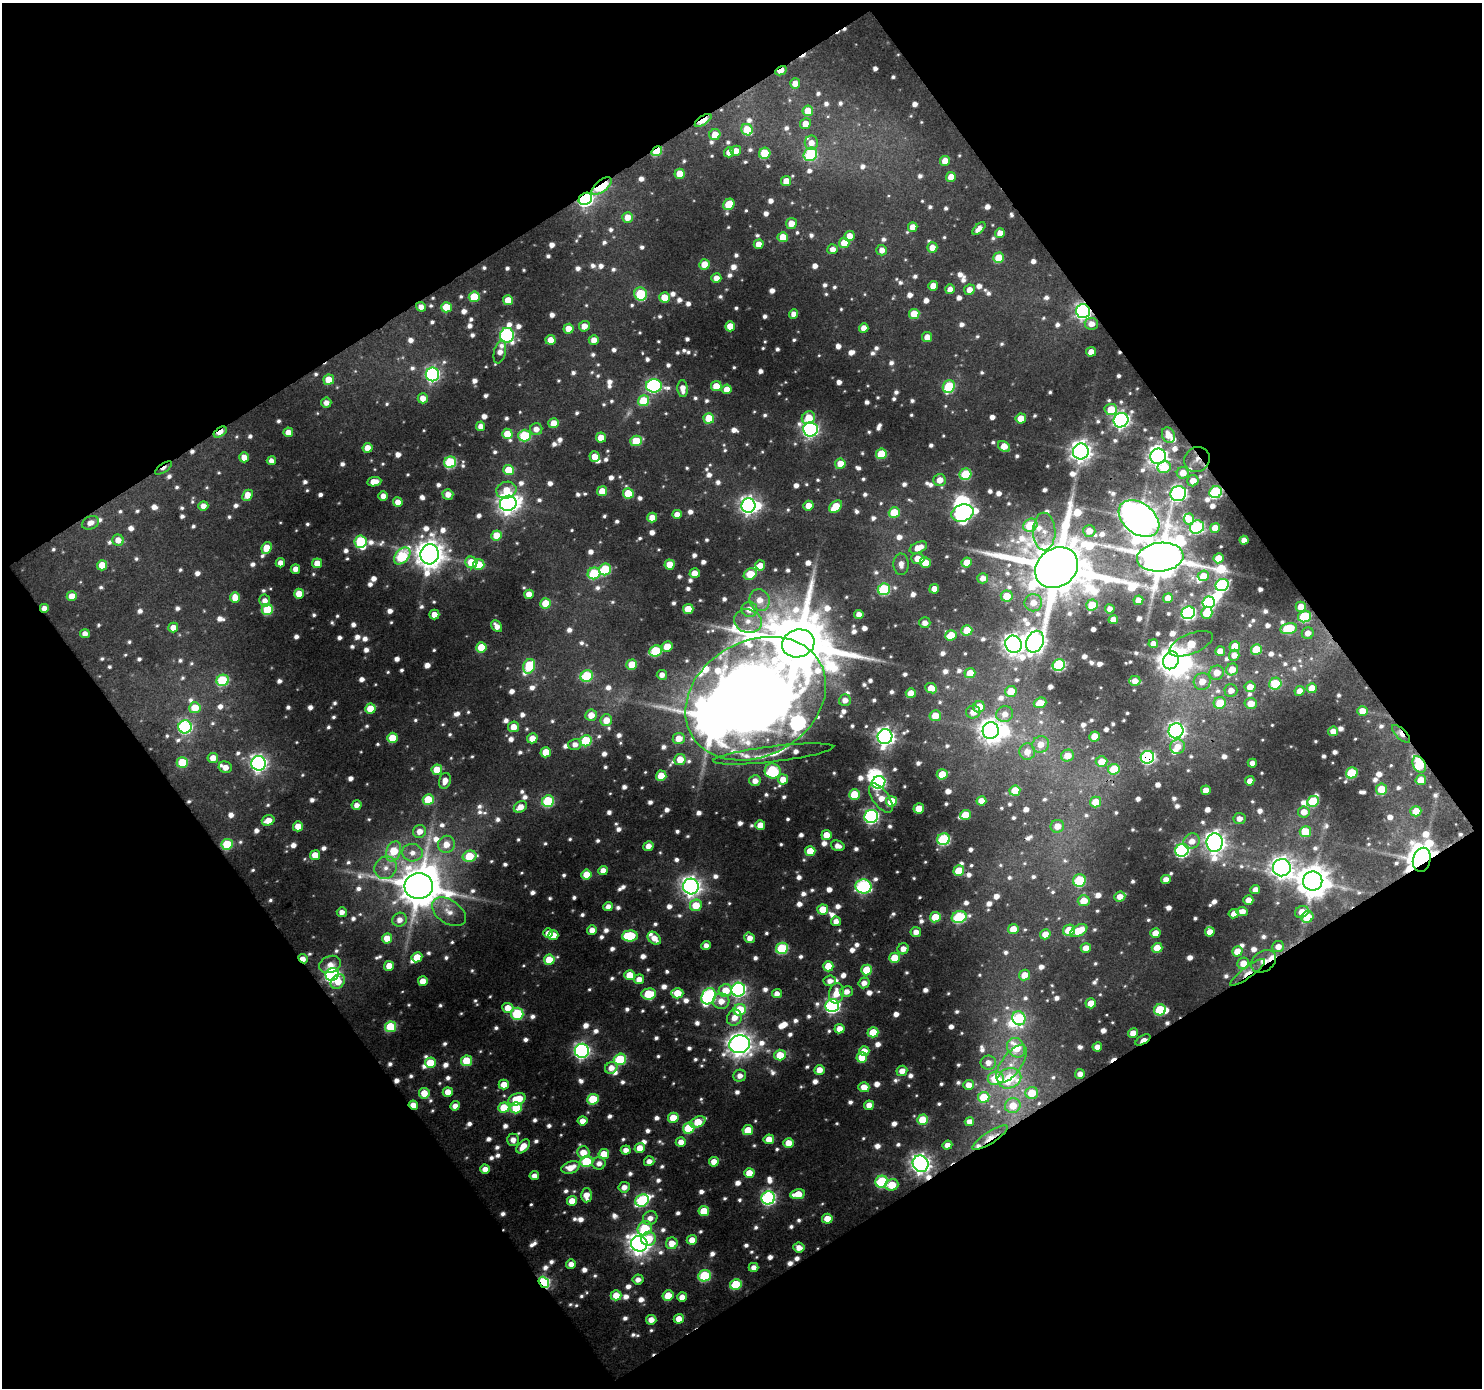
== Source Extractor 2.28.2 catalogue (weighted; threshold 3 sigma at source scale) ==
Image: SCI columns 1-1480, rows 43-1428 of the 1482 x 1465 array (HDU 1 of 3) = the unmasked area's bounding box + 8 px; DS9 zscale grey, full resolution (1 PNG px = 1 image px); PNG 1484 x 1390 px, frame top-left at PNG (2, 3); each listed source drawn as its Kron ellipse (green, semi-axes under 4 px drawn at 4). Shown black and unused: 49% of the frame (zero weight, under 3 of 4 exposures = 1% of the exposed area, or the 3 px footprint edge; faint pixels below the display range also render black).
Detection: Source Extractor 2.28.2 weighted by HDU 2 'WHT'. Background 0.063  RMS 0.0099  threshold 0.0445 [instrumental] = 3 sigma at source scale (4.5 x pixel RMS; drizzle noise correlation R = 1.50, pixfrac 1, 0.0396/0.0396 arcsec/px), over >= 5 px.
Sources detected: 1419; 12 too faint to see at this stretch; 11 inside a brighter object's white glare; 9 cosmic-ray / hot-pixel residue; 2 long thin detections or spike segments (spike, bleed or trail) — neither listed nor drawn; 31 inside a brighter listed object's ellipse — not listed separately; of the other 1354, all 500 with FLUX_AUTO >= 8.32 (the completeness limit of this list) listed and drawn (854 fainter detections not listed), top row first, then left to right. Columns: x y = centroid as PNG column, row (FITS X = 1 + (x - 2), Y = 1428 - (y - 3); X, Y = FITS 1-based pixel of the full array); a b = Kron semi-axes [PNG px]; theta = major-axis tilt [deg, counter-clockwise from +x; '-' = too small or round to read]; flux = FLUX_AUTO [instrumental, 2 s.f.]
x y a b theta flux
781 71 6 3 27 18
795 83 5 5 - 12
808 111 5 5 - 25
703 120 9 4 34 54
805 124 5 5 - 14
747 130 6 5 - 40
715 135 6 5 - 17
811 143 7 6 - 11
657 151 6 4 34 56
736 151 5 5 - 12
729 152 5 5 - 10
765 153 6 5 - 47
810 154 7 6 - 90
945 161 5 5 - 16
680 174 5 5 - 24
951 177 5 5 - 15
786 181 5 5 - 15
602 186 12 5 38 95
585 199 7 6 - 350
729 204 6 5 - 34
628 217 5 5 - 16
791 223 5 5 - 15
913 227 5 4 - 11
979 229 8 4 43 9.1
1000 233 5 5 - 12
849 236 5 5 - 14
783 237 5 5 - 18
844 243 5 5 - 24
759 244 5 4 - 13
932 247 5 5 - 11
833 249 5 5 - 9.3
882 250 5 5 - 9.4
999 258 5 5 - 36
704 264 5 5 - 22
716 278 5 4 - 11
933 286 5 5 - 12
950 289 5 5 - 9.5
969 290 5 5 - 11
641 294 7 6 - 73
474 297 5 5 - 46
664 297 5 5 - 24
508 300 5 5 - 23
421 307 5 4 - 9.2
446 307 5 5 - 31
1083 311 7 7 - 360
794 314 4 4 - 8.7
914 314 5 5 - 29
1091 324 7 6 - 10
584 326 5 5 - 11
730 326 5 5 - 23
864 328 5 4 - 10
568 329 5 5 - 16
507 335 7 7 - 240
927 337 5 5 - 11
551 340 5 5 - 17
594 340 5 5 - 11
500 352 12 6 76 10
1091 352 5 4 - 13
432 374 7 6 - 260
329 380 5 5 - 23
654 386 8 6 -1 230
716 386 5 5 - 22
949 387 7 5 56 78
683 389 8 5 -85 11
727 389 5 5 - 14
423 398 5 5 - 11
643 401 5 5 - 50
326 403 5 5 - 8.6
1111 410 6 5 - 29
709 418 5 5 - 32
808 418 7 6 - 26
1021 418 5 5 - 19
1121 420 8 7 - 470
554 423 5 5 - 17
481 426 5 4 - 8.8
536 429 6 6 - 9.5
810 429 7 7 - 400
220 432 7 4 34 27
288 432 5 4 - 12
507 434 5 5 - 25
1168 435 8 6 -66 15
525 436 6 6 - 86
601 437 5 5 - 18
636 441 6 5 - 42
1004 447 6 5 - 18
367 448 5 5 - 19
1081 451 8 8 - 870
881 454 5 5 - 42
1158 456 8 7 - 610
244 457 5 5 - 13
594 457 5 5 - 14
1197 459 13 12 - 9
271 461 4 4 - 8.5
450 462 6 5 - 110
840 464 5 5 - 19
1164 467 7 6 - 33
164 468 10 3 37 8.4
509 470 5 5 - 33
1183 473 6 5 - 14
966 474 6 5 - 72
940 480 6 6 - 12
1193 481 5 5 - 11
374 482 7 4 8 14
506 490 10 8 16 21
602 491 5 5 - 23
1216 492 6 6 - 130
628 493 5 5 - 40
448 494 5 5 - 11
1178 494 8 7 - 360
248 495 6 5 - 19
383 496 5 4 - 10
398 502 5 5 - 12
508 503 8 7 - 850
203 506 5 5 - 9.7
748 506 7 7 - 550
808 506 5 5 - 14
836 507 7 5 41 36
894 513 5 5 - 35
962 513 11 8 19 340
677 514 5 4 - 11
652 517 5 5 - 15
1139 519 23 15 -38 2700
1189 519 5 5 - 15
90 523 9 6 24 9.7
1030 525 7 6 - 44
1197 527 7 6 - 150
1215 528 5 5 - 17
1044 531 19 11 -89 16
1089 531 6 6 - 12
496 535 5 5 - 26
118 540 6 5 - 13
1244 540 4 4 - 8.7
361 542 6 6 - 80
267 548 6 5 - 23
918 548 9 5 23 17
430 554 10 9 - 1800
402 556 10 6 48 110
1160 557 23 14 6 5900
1218 558 5 5 - 21
918 559 6 5 - 14
471 562 6 5 - 27
280 563 4 4 - 9.4
317 563 5 5 - 17
925 563 6 5 - 20
967 563 5 5 - 22
670 564 5 5 - 20
901 564 11 7 -88 8.4
102 565 5 5 - 24
479 565 5 5 - 33
760 565 5 5 - 13
1057 568 23 19 39 13000
295 569 5 4 - 10
605 569 6 5 - 75
594 573 6 5 - 74
695 573 5 5 - 15
750 574 7 5 34 32
1203 576 5 5 - 17
983 578 5 5 - 8.9
1222 585 7 6 - 180
884 589 6 6 - 110
934 589 5 5 - 13
299 594 5 5 - 23
529 594 5 4 - 14
72 596 5 4 - 15
1007 596 6 5 - 22
235 597 5 5 - 18
1168 598 5 4 - 14
760 600 11 10 - 16
1138 600 5 4 - 11
265 601 6 5 - 8.6
1209 602 6 6 - 140
546 603 5 5 - 27
1033 603 9 8 - 15
1092 605 6 5 - 30
1301 607 5 5 - 15
44 608 4 4 - 9.5
267 609 5 5 - 61
688 609 5 5 - 31
749 609 8 7 - 14
1110 609 4 4 - 8.4
1188 613 7 6 - 220
1207 613 6 5 - 41
434 614 5 5 - 14
859 614 4 4 - 9.5
1305 617 7 5 15 85
1113 620 5 4 - 10
748 621 14 11 -17 15
925 623 5 5 - 8.3
497 626 6 4 -51 8.8
173 628 5 5 - 14
1288 628 8 5 12 55
967 630 5 5 - 31
1308 633 6 6 - 9.6
85 634 5 4 - 9.3
951 635 6 5 - 22
1035 642 11 8 66 680
798 643 16 13 17 12000
1013 644 9 8 - 910
1153 644 5 4 - 9.8
1191 644 23 10 22 40
1235 646 5 5 - 26
481 647 5 5 - 34
667 647 5 5 - 23
1256 649 5 5 - 31
656 651 6 5 - 77
1220 651 5 4 - 11
1234 655 5 5 - 9.9
1171 660 9 7 68 1300
632 665 5 5 - 30
1059 665 6 5 - 140
529 666 7 5 71 60
1232 669 6 5 - 16
970 673 5 5 - 20
1217 673 7 7 - 15
662 675 5 5 - 8.5
587 676 6 5 - 86
223 680 6 6 - 98
1135 681 5 5 - 9.6
1202 681 8 8 - 15
1275 684 6 5 - 41
1250 687 5 5 - 14
931 688 6 5 - 17
1312 688 5 5 - 20
1231 690 6 6 - 10
1011 691 6 5 - 26
1300 691 5 5 - 9.9
911 693 5 5 - 15
756 699 74 57 29 5800
845 700 6 6 - 8.8
1040 703 6 5 - 21
1220 703 6 6 - 33
1251 703 6 5 - 15
979 707 6 5 - 23
195 708 6 5 - 26
370 708 5 5 - 23
1362 711 5 5 - 12
973 712 7 6 - 12
1005 714 8 8 - 11
591 715 6 5 - 15
935 716 6 5 - 20
606 720 6 5 - 18
185 727 6 6 - 200
513 727 5 5 - 15
991 731 8 8 - 1000
1176 731 7 7 - 460
1333 731 5 4 - 12
1401 734 11 5 -44 9.6
1095 736 5 5 - 22
885 737 7 7 - 660
392 738 5 5 - 27
532 738 5 5 - 16
679 739 6 5 - 17
586 741 6 5 - 64
575 744 7 5 16 8.5
1041 744 8 8 - 15
1178 747 7 7 - 13
546 752 5 5 - 24
1027 752 8 8 - 13
773 754 60 8 7 17
1067 756 6 6 - 18
1147 757 7 6 - 220
213 758 5 5 - 14
680 759 6 5 - 19
182 762 5 5 - 45
1102 762 6 5 - 21
259 763 7 7 - 450
1252 763 4 4 - 8.3
1419 764 9 6 -60 96
225 767 7 5 -24 12
1114 769 6 5 - 39
437 770 5 5 - 26
773 771 8 7 - 99
1352 773 6 5 - 62
942 774 5 5 - 28
661 776 5 5 - 31
783 779 5 5 - 16
1421 780 5 5 - 21
445 781 8 6 73 10
755 781 5 5 - 10
1250 781 5 4 - 9.1
878 782 7 6 - 230
1381 789 6 5 - 26
1206 790 5 4 - 10
1015 791 5 5 - 27
854 795 5 5 - 45
881 798 17 8 -55 17
428 800 5 5 - 41
548 801 6 5 - 96
891 801 5 5 - 46
981 801 5 4 - 15
1313 801 6 5 - 57
1096 802 6 5 - 23
356 805 5 5 - 8.4
520 807 7 5 30 13
919 808 5 5 - 23
1416 811 5 5 - 25
1304 812 6 5 - 12
965 815 5 5 - 25
871 816 7 6 - 270
1239 819 6 5 - 8.3
268 820 6 5 - 15
760 825 5 5 - 14
298 826 5 5 - 20
1057 826 6 6 - 14
419 831 7 6 - 13
1305 832 6 5 - 36
826 835 5 5 - 19
944 839 6 6 - 130
1192 841 8 7 - 12
1215 843 9 8 - 870
227 844 6 5 - 63
446 844 8 8 - 15
648 846 5 4 - 10
838 846 7 5 -16 9.3
1182 850 7 6 - 230
394 851 10 7 68 44
810 851 5 5 - 27
412 853 10 9 - 11
315 855 5 5 - 19
469 856 7 5 14 43
1422 860 12 8 75 2600
386 868 12 10 43 11
1282 868 9 8 - 910
603 870 5 4 - 11
959 871 5 5 - 36
586 875 5 5 - 24
1079 880 6 6 - 84
1166 880 5 4 - 12
1313 881 10 9 - 2500
419 886 14 13 - 5300
691 886 8 8 - 730
863 886 8 7 - 190
1255 890 5 4 - 9.5
1120 897 6 5 - 11
1248 900 5 5 - 12
1084 901 6 5 - 23
696 905 6 5 - 27
608 906 5 4 - 8.8
823 909 5 5 - 30
1242 911 5 4 - 10
342 912 5 5 - 8.9
449 912 19 11 -34 16
1302 912 7 5 24 15
1234 914 5 4 - 9.6
935 917 5 5 - 32
959 917 7 6 - 110
1307 917 6 5 - 35
399 920 7 7 - 9.8
836 921 5 4 - 8.7
1013 929 5 5 - 20
592 930 5 4 - 12
1069 930 6 5 - 39
1079 931 9 5 28 33
916 932 5 5 - 9.9
1210 932 5 5 - 13
548 933 5 4 - 9.8
1155 933 5 4 - 15
1045 934 5 5 - 15
553 935 5 5 - 16
630 936 8 5 5 68
387 938 5 5 - 18
654 938 7 5 -43 14
749 938 5 5 - 12
706 945 5 4 - 8.9
1278 947 6 5 - 9.7
782 948 6 5 - 98
1086 948 5 4 - 11
1157 948 5 5 - 22
903 949 6 5 - 11
1237 951 5 5 - 17
417 957 5 5 - 25
895 958 5 5 - 31
303 959 5 4 - 11
549 960 5 5 - 30
1264 961 13 10 35 38
1243 963 6 5 - 16
330 964 11 8 22 11
389 966 5 5 - 16
828 966 5 5 - 27
867 970 5 5 - 40
1248 972 21 5 36 9.8
332 974 7 6 - 290
630 975 5 5 - 24
1025 975 6 5 - 16
639 979 5 5 - 11
423 981 5 5 - 18
830 981 6 5 - 8.7
338 982 8 6 46 18
864 983 6 5 - 9.5
738 990 7 7 - 310
725 991 7 6 - 28
846 992 6 5 - 9.3
677 993 6 5 - 31
836 993 10 7 78 18
649 994 7 5 6 47
777 994 5 4 - 10
709 996 9 6 60 230
721 1001 8 8 - 14
1091 1003 5 5 - 21
832 1006 7 6 - 280
508 1008 5 5 - 16
740 1010 6 5 - 60
1160 1010 6 5 - 59
517 1014 6 6 - 92
734 1018 8 7 - 13
1019 1018 7 6 - 95
390 1027 5 5 - 64
839 1029 5 4 - 13
873 1032 5 5 - 36
1133 1033 5 4 - 12
1143 1040 8 4 31 22
739 1044 10 9 - 1200
1097 1047 5 4 - 9.6
1016 1048 10 8 -55 37
582 1051 7 7 - 360
864 1051 5 5 - 12
780 1055 6 5 - 26
862 1057 5 5 - 29
620 1059 6 5 - 85
466 1061 5 5 - 47
430 1063 5 5 - 42
988 1063 7 7 - 9.7
1011 1064 22 10 54 17
611 1068 6 5 - 11
819 1070 5 5 - 13
902 1071 5 5 - 12
1080 1074 5 4 - 8.7
740 1076 6 6 - 8.8
996 1078 8 7 - 43
1009 1078 12 10 19 61
504 1085 5 5 - 19
969 1085 5 5 - 12
864 1087 5 5 - 17
448 1092 5 4 - 15
424 1093 5 5 - 20
1032 1093 6 6 - 28
984 1097 6 5 - 42
517 1099 9 6 20 42
593 1099 6 5 - 61
413 1105 5 4 - 16
869 1105 5 4 - 12
455 1106 5 4 - 10
1013 1106 8 7 - 23
504 1108 5 5 - 33
516 1108 6 5 - 45
673 1118 5 5 - 29
923 1120 5 5 - 33
582 1121 5 4 - 14
698 1122 8 5 28 30
969 1122 4 4 - 9.4
689 1128 6 5 - 55
748 1130 5 5 - 27
990 1138 20 5 33 19
769 1139 5 5 - 16
513 1140 6 6 - 9.3
681 1142 5 5 - 11
788 1143 5 5 - 16
947 1145 5 4 - 9
523 1146 8 5 49 17
640 1148 5 5 - 16
626 1150 5 4 - 9.7
583 1152 6 6 - 17
604 1154 5 5 - 25
586 1161 6 5 - 73
649 1161 5 5 - 8.6
714 1162 5 4 - 13
599 1163 6 6 - 8.4
921 1164 8 7 - 720
571 1167 10 5 19 18
485 1169 5 4 - 12
749 1173 5 5 - 19
534 1176 5 4 - 9.6
882 1182 6 6 - 110
892 1185 6 5 - 29
624 1187 6 5 - 9.4
798 1194 7 5 9 25
586 1195 7 5 89 15
768 1198 7 6 - 260
642 1200 7 6 - 130
572 1201 5 5 - 19
704 1211 5 5 - 29
650 1218 7 7 - 9.9
827 1219 5 5 - 21
645 1228 8 6 40 66
649 1239 7 7 - 25
692 1240 5 4 - 14
672 1243 6 5 - 18
639 1244 8 8 - 850
799 1248 5 5 - 11
571 1264 5 5 - 9.5
753 1267 5 4 - 8.7
704 1276 6 5 - 110
638 1279 5 5 - 8.7
544 1282 6 4 -50 160
736 1285 6 5 - 59
616 1295 5 5 - 22
668 1296 5 5 - 28
682 1297 5 4 - 14
679 1319 5 4 - 15
651 1320 5 5 - 11
Overlapping masked pixels (flux is a lower limit): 31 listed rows (the first 20) at x y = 781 71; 703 120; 657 151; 602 186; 585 199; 421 307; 1083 311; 220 432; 1197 459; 164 468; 1216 492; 1139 519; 1160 557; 1057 568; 44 608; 756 699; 1176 731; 1401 734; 1147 757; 1419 764